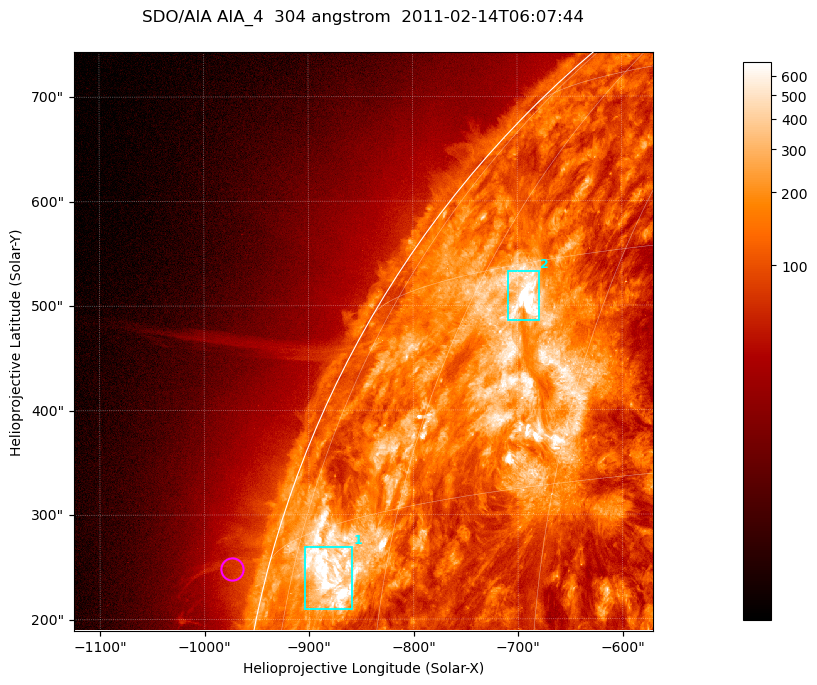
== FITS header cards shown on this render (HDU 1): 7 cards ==
TELESCOP= 'SDO/AIA '           / For AIA: SDO/AIA
INSTRUME= 'AIA_4   '           / For AIA: AIA_ATA1, AIA_ATA2, AIA_ATA3 or AIA_AT
WAVELNTH=                  304 / [angstrom] Wavelength
WAVEUNIT= 'angstrom'           / Wavelength unit: angstrom
DATE-OBS= '2011-02-14T06:07:44.123' / [ISO] Date when observation started; ISO 8
CTYPE1  = 'HPLN-TAN'           / CTYPE1; Typically HPLN
CTYPE2  = 'HPLT-TAN'           / CTYPE2; Typically HPLT

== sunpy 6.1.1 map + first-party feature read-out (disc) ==
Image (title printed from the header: SDO/AIA AIA_4  304 angstrom  2011-02-14T06:07:44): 923 x 923 px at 0.6 arcsec/px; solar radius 972 arcsec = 1619 px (partial field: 4.9% of the solar disc is inside the frame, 47% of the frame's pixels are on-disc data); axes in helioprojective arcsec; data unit not stated in the header (colour bar unlabelled)
Orientation: roll -0.132 deg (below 1 deg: not rotated)
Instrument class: DISC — disc imager (sunpy class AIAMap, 304 A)
Bright regions (active regions / flare kernels): reference = the on-disc median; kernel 7 px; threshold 5 sigma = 378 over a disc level ~131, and >= 1.15x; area >= 851 px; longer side >= 11 px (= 6.6 arcsec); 2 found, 2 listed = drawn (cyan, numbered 1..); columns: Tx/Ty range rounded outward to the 2 arcsec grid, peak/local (2 s.f.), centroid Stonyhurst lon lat
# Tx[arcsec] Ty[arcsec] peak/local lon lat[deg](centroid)
1 -906..-858 208..270 9.4 -68 +12
2 -710..-678 486..534 14 -53 +27
Off-limb structures (1.02-1.3 R_sun): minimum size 400 px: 3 found; the strongest spans PA ~75 deg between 1.02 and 1.07 R_sun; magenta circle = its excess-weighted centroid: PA ~75 deg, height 1.03 R_sun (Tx ~-974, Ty ~248 arcsec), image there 1.7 x the reference